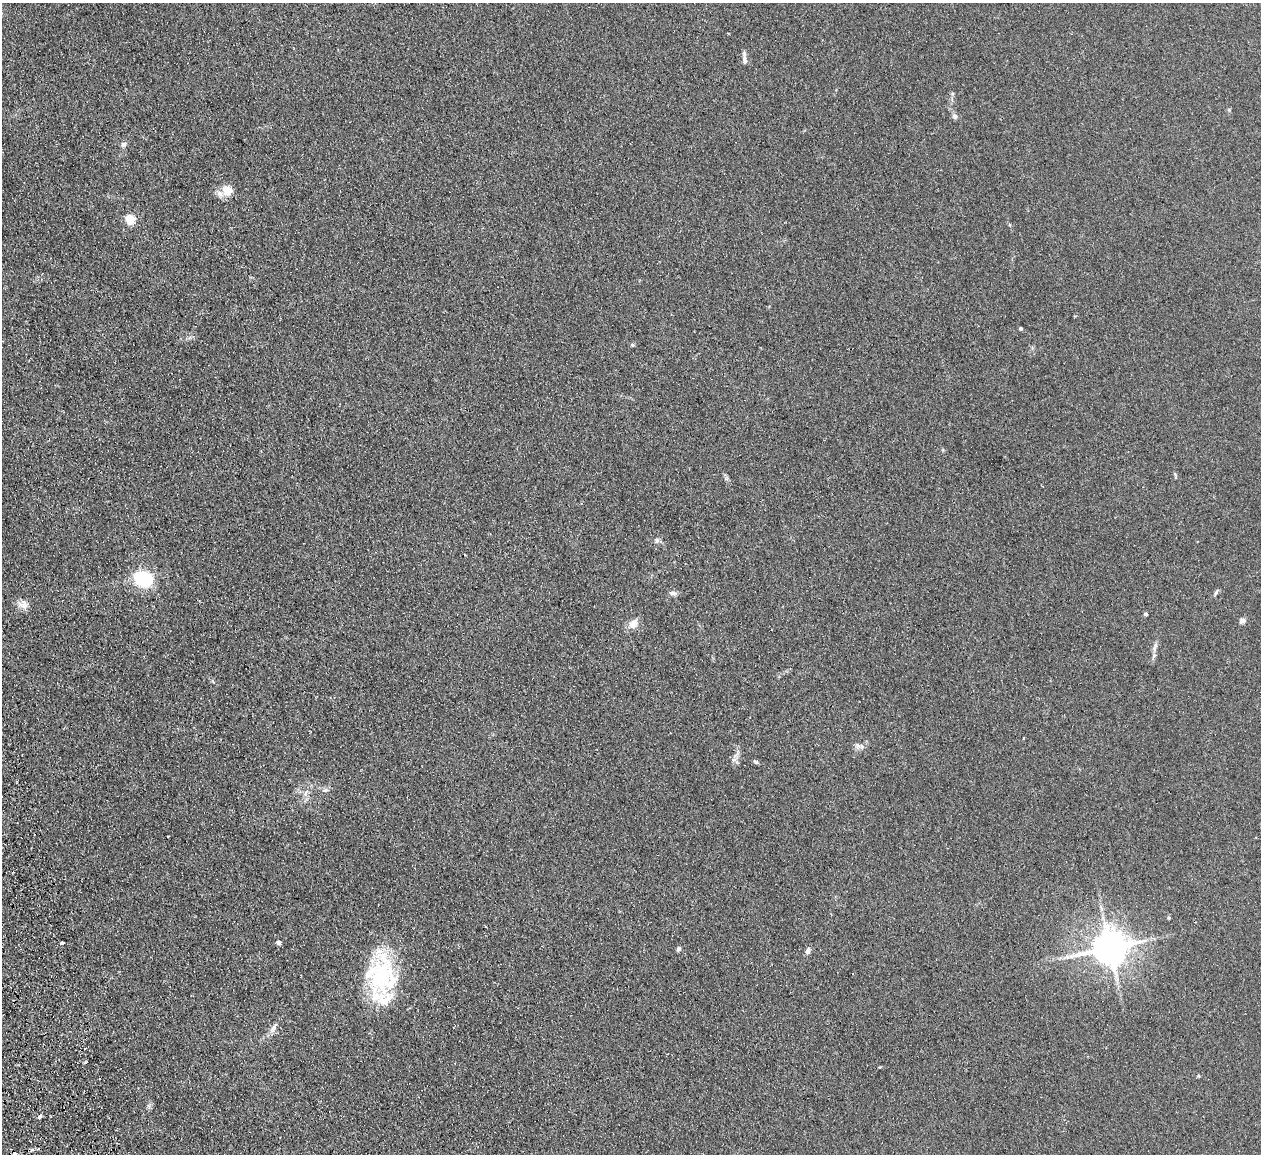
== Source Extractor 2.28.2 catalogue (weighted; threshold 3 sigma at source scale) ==
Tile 7 of 4 x 4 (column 3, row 2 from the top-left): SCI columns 2576-3834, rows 2467-3618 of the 5150 x 5049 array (HDU 1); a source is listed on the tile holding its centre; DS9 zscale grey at full resolution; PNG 1263 x 1156 px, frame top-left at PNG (2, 3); no overlay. Shown black and unused: <1% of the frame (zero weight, under 2 of 3 exposures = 3% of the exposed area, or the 3 px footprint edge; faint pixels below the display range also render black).
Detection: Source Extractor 2.28.2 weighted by HDU 2 'WHT'; one run over the whole footprint, this tile lists its part. Background 0.13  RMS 0.012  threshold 0.0544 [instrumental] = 3 sigma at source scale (4.5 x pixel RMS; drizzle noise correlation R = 1.50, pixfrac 1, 0.05/0.05 arcsec/px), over >= 5 px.
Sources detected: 38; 1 inside a brighter object's white glare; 1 cosmic-ray / hot-pixel residue — not listed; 3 inside a brighter listed object's ellipse — not listed separately; the other 33 listed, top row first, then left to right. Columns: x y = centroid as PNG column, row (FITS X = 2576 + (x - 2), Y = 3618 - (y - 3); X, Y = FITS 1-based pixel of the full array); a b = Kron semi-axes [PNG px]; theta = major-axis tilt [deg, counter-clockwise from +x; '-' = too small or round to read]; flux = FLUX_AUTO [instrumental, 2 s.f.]
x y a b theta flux
745 60 12 6 -87 4.7
955 116 7 6 - 3.5
124 144 8 6 19 3.4
228 190 15 14 - 14
130 219 5 5 - 58
1021 328 3 3 - 2.2
633 345 5 4 - 1.7
657 541 8 6 -89 2.8
145 579 6 6 - 200
1216 592 8 4 64 2.2
673 593 11 6 -6 3.7
23 605 16 8 -13 7.6
1145 614 4 4 - 2.6
1242 621 7 7 - 3.5
633 624 13 10 46 9.4
1154 649 9 4 -82 3.3
857 745 10 6 -26 4.4
734 760 7 4 45 2.9
756 762 5 5 - 1.9
326 790 7 5 1 2.6
306 792 10 5 55 3.8
279 942 4 4 - 5
62 943 4 3 - 8
1110 948 10 9 - 2600
679 949 7 5 50 2.2
808 950 9 6 65 3.8
1067 957 5 5 - 2.5
380 977 57 30 75 110
274 1028 14 6 63 5.7
880 1067 3 2 - 2
40 1116 3 3 - 25
32 1150 5 4 - 2.3
14 1153 5 3 - 17
Overlapping masked pixels (flux is a lower limit): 1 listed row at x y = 14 1153
Isophote crosses this tile's border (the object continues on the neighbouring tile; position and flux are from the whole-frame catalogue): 1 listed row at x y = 14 1153